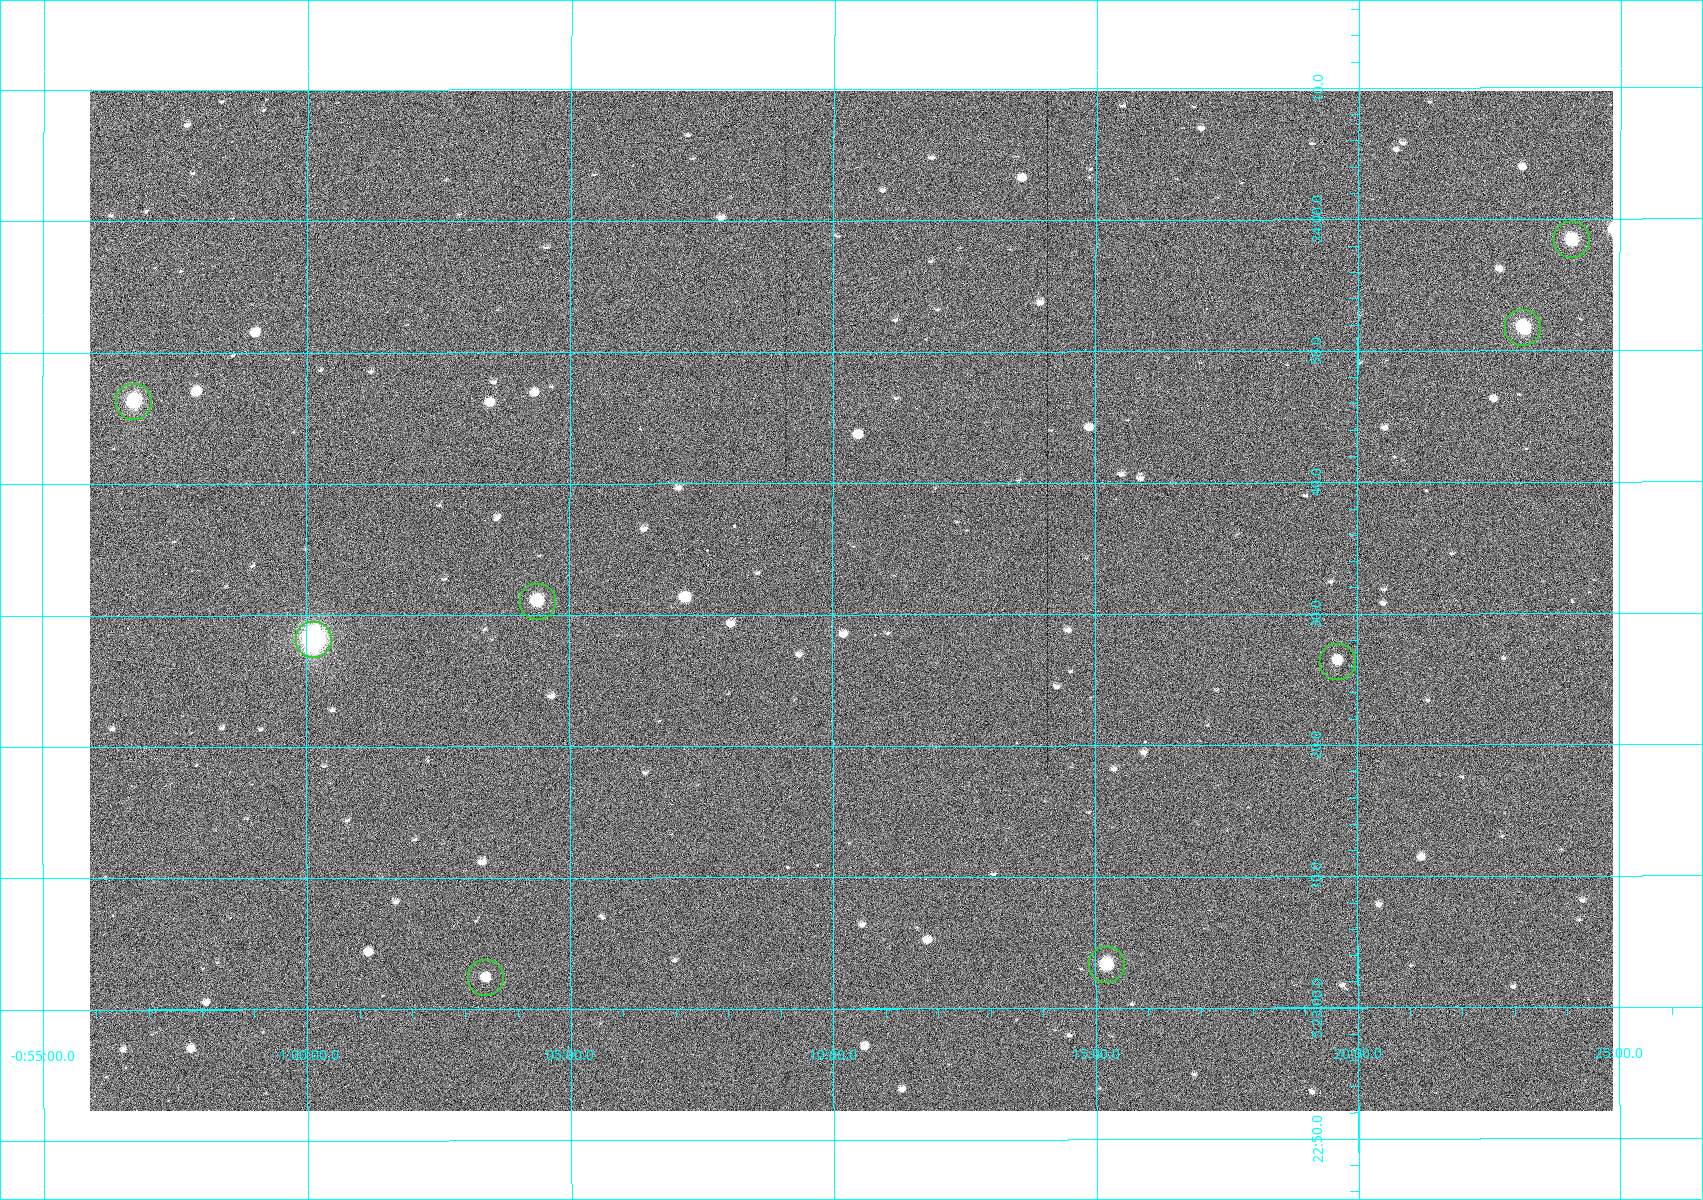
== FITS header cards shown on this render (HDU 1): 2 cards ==
NAXIS1  =                 1523
NAXIS2  =                 1020

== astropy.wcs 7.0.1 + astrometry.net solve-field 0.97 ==
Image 1523 x 1020 px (HDU 1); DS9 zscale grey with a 90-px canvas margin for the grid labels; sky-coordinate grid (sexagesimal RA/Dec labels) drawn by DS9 from the SOLVED WCS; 8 Tycho-2 reference stars matched to detected sources circled (green)
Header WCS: RA---TAN/DEC--TAN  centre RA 05:23:31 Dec -01:10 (80.88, -1.17 deg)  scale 1.14 arcsec/px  FOV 29.0' x 19.4'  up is +90 deg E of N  parity flipped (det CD > 0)
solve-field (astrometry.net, Tycho-2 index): VERIFIED the header's WCS against the Tycho-2 star catalogue (8 matches, 0 conflicts) and refined it, rather than solving blind
Solved WCS: RA---TAN-SIP/DEC--TAN-SIP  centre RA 05:23:31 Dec -01:10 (80.88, -1.17 deg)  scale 1.14 arcsec/px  FOV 29.0' x 19.4'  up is +90 deg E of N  parity flipped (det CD > 0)
The solver's refit moves the header's centre by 1.7 arcsec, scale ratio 1.001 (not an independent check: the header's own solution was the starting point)
Tycho-2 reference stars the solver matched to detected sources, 8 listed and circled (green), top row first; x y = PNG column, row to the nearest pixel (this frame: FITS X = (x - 90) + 1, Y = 1020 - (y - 91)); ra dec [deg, ICRS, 3 dp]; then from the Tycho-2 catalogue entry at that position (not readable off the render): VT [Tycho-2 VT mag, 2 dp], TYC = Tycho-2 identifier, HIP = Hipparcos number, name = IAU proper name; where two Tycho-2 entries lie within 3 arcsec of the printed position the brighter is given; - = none
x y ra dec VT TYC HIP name
1572 240 80.993 -1.402 10.12 4753-1097-1 - -
1523 328 80.966 -1.386 10.33 4753-1182-1 - -
134 402 80.943 -0.946 8.91 4753-387-1 - -
538 602 80.879 -1.073 10.48 4753-1534-1 - -
314 640 80.867 -1.002 7.84 4753-1205-1 25199 -
1338 662 80.860 -1.327 11.24 4753-1591-1 - -
1107 965 80.764 -1.254 10.69 4753-1358-1 - -
486 978 80.760 -1.057 11.82 4753-1463-1 - -